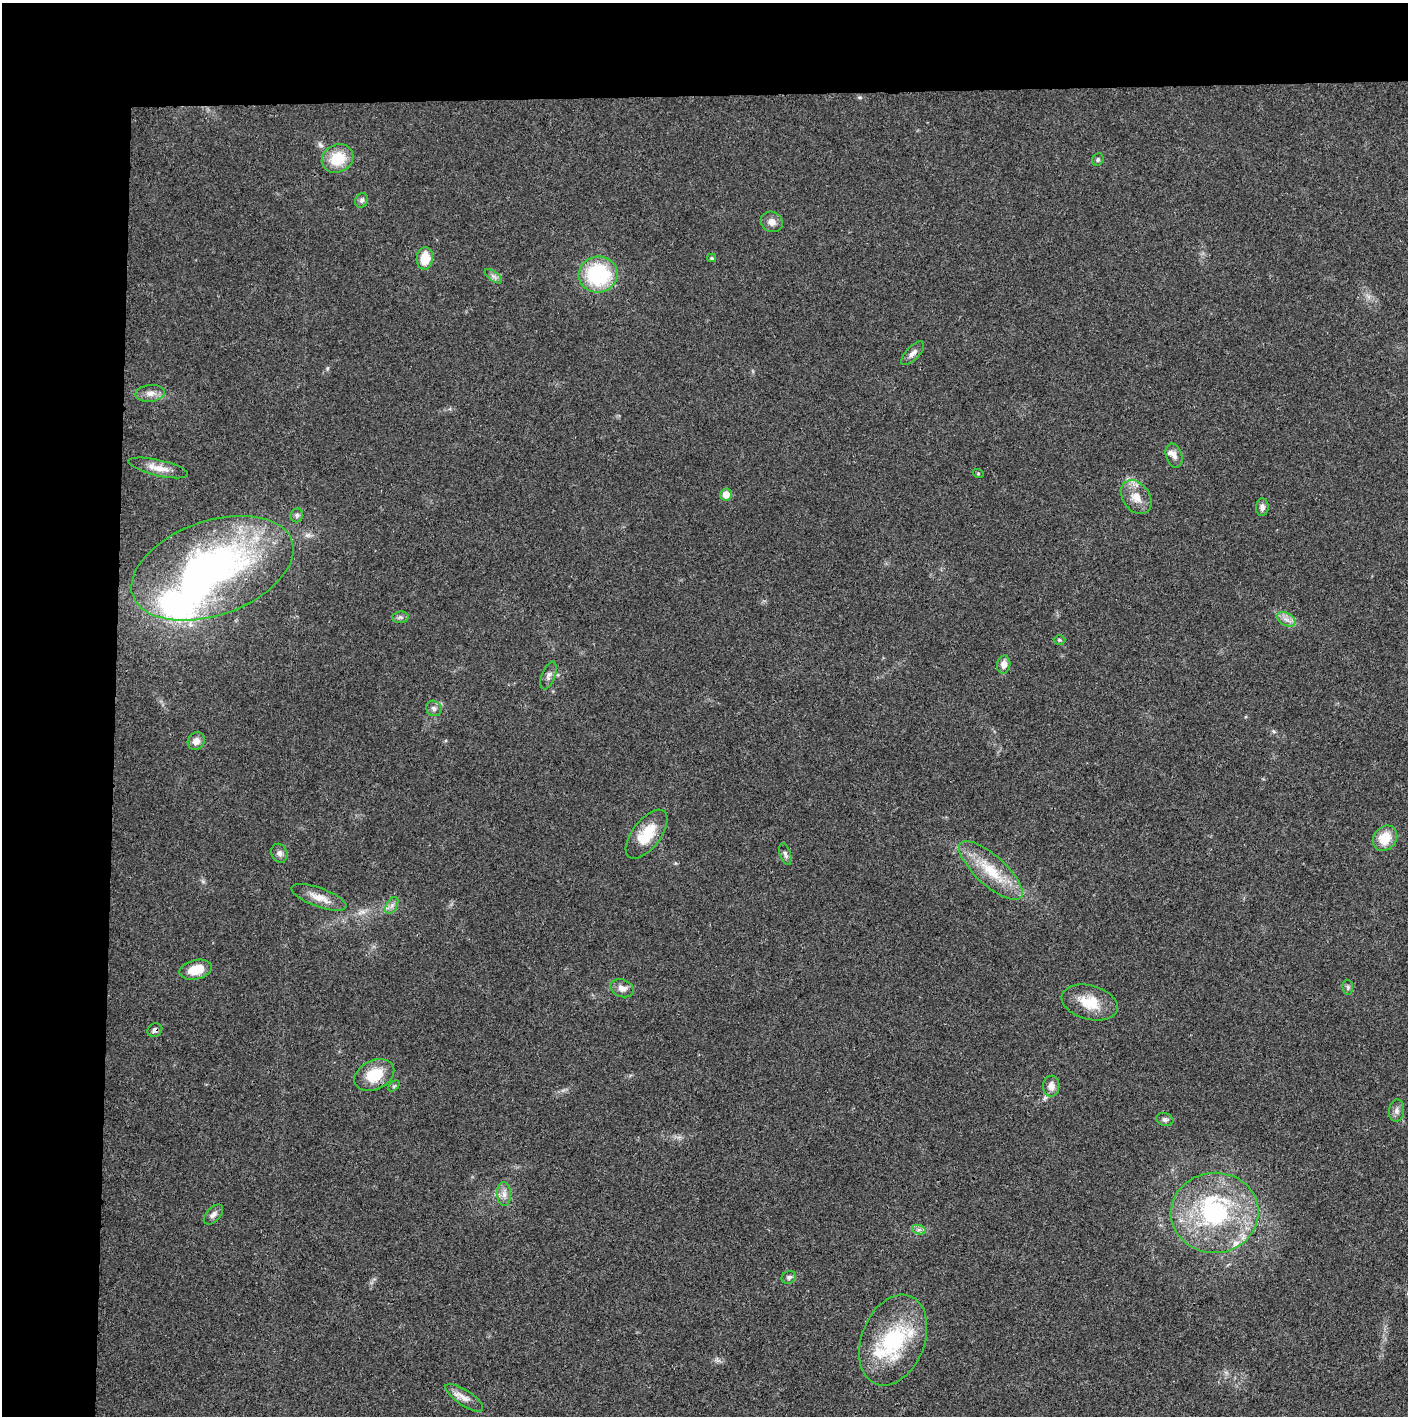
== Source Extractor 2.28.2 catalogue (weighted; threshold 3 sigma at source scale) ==
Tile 1 of 3 x 3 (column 1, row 1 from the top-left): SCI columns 4-1409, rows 2830-4243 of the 4221 x 4243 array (HDU 1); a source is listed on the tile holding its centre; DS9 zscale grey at full resolution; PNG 1410 x 1418 px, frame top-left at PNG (2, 3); each listed source drawn as its Kron ellipse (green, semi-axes under 4 px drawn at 4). Shown black and unused: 14% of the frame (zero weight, under 3 of 4 exposures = <1% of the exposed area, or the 3 px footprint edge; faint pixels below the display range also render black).
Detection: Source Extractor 2.28.2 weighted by HDU 2 'WHT'; one run over the whole footprint, this tile lists its part. Background 0.0195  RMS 0.0041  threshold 0.0185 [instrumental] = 3 sigma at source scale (4.5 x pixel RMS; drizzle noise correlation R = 1.50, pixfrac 1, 0.05/0.05 arcsec/px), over >= 5 px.
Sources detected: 57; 3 inside a brighter object's white glare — neither listed nor drawn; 5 inside a brighter listed object's ellipse — not listed separately; the other 49 listed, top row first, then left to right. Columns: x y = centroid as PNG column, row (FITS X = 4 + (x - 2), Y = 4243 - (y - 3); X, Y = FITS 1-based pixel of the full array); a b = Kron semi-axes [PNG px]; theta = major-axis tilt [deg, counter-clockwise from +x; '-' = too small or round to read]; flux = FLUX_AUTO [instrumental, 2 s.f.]
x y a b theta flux
338 158 16 13 29 12
1098 159 6 5 - 0.8
362 200 7 6 - 1.2
772 222 11 10 - 2.9
425 258 11 8 82 8.8
712 258 4 3 - 0.67
598 274 19 18 - 35
493 276 10 5 -35 1.3
913 353 15 6 46 2.1
150 393 15 8 7 2.8
1174 456 12 8 -72 2.2
158 468 30 8 -13 5.2
978 473 5 3 - 0.39
726 495 6 6 - 4.3
1136 497 18 13 -55 5.9
1262 507 8 6 86 1.8
297 515 7 6 - 1
212 568 84 47 19 150
400 617 8 5 6 1.1
1286 619 10 6 -29 2.2
1059 640 6 5 - 0.57
1004 665 9 6 80 3
549 676 14 6 69 1.9
434 708 8 7 - 1.6
196 741 9 8 - 2.7
647 834 29 14 52 12
1385 838 13 11 50 8.4
279 853 9 8 - 1.7
785 854 11 5 -72 1.2
991 870 41 14 -42 16
319 897 29 9 -20 5.1
392 905 9 5 59 1.4
196 970 16 9 13 8
1348 987 7 5 -82 0.87
622 988 12 8 -20 2.8
1090 1002 28 17 -15 11
155 1030 7 6 - 1.5
374 1075 21 14 26 11
394 1086 6 4 44 0.58
1051 1086 10 8 -89 3
1397 1111 11 7 84 1.9
1165 1120 9 6 -18 1.1
504 1194 12 7 -89 2.4
1215 1213 44 40 4 55
213 1214 12 7 47 1.9
919 1230 7 4 -17 1.1
789 1277 7 6 - 1
893 1340 47 31 68 38
464 1398 22 7 -33 3.6
Overlapping masked pixels (flux is a lower limit): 1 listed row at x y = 155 1030